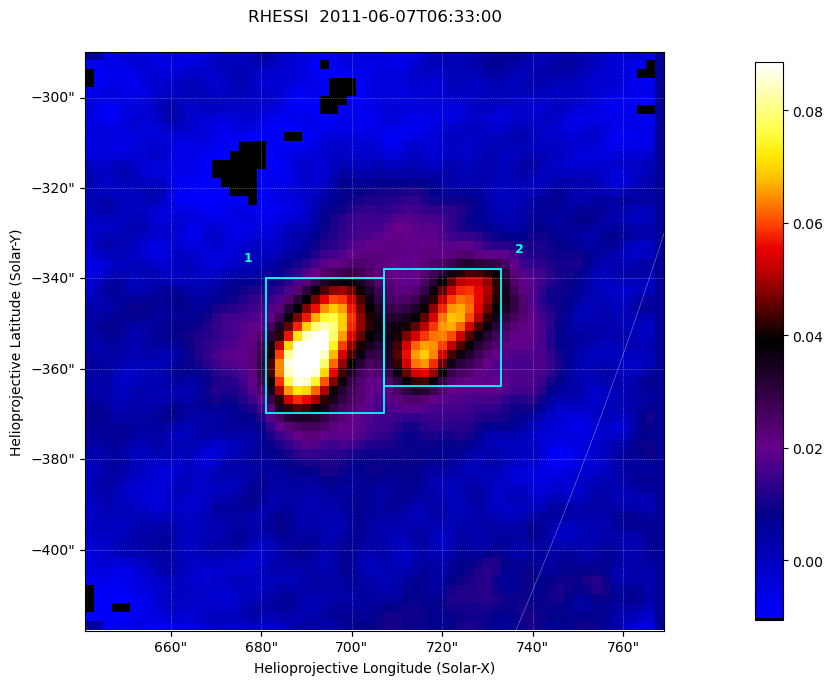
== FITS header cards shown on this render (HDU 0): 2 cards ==
TELESCOP= 'RHESSI  '           / Name of the Telescope or Mission
DATE_OBS= '2011-06-07T06:33:00.000' / nominal U.T. date when integration of this

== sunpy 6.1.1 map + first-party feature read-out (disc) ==
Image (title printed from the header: RHESSI  2011-06-07T06:33:00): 64 x 64 px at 2 arcsec/px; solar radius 945 arcsec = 473 px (partial field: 0.6% of the solar disc is inside the frame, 100% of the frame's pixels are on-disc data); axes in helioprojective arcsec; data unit not stated in the header (colour bar unlabelled)
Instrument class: DISC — disc imager (sunpy class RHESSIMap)
Bright regions (active regions / flare kernels): reference = the on-disc median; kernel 3 px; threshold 5 sigma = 0.0334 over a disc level ~0.00306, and >= 1.15x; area >= 9 px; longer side >= 3 px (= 6 arcsec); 2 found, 2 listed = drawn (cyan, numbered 1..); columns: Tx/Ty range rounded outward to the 5 arcsec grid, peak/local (2 s.f.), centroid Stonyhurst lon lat
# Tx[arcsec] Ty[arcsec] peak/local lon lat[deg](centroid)
1 680..710 -370..-340 32 +52 -22
2 705..735 -365..-335 21 +55 -22